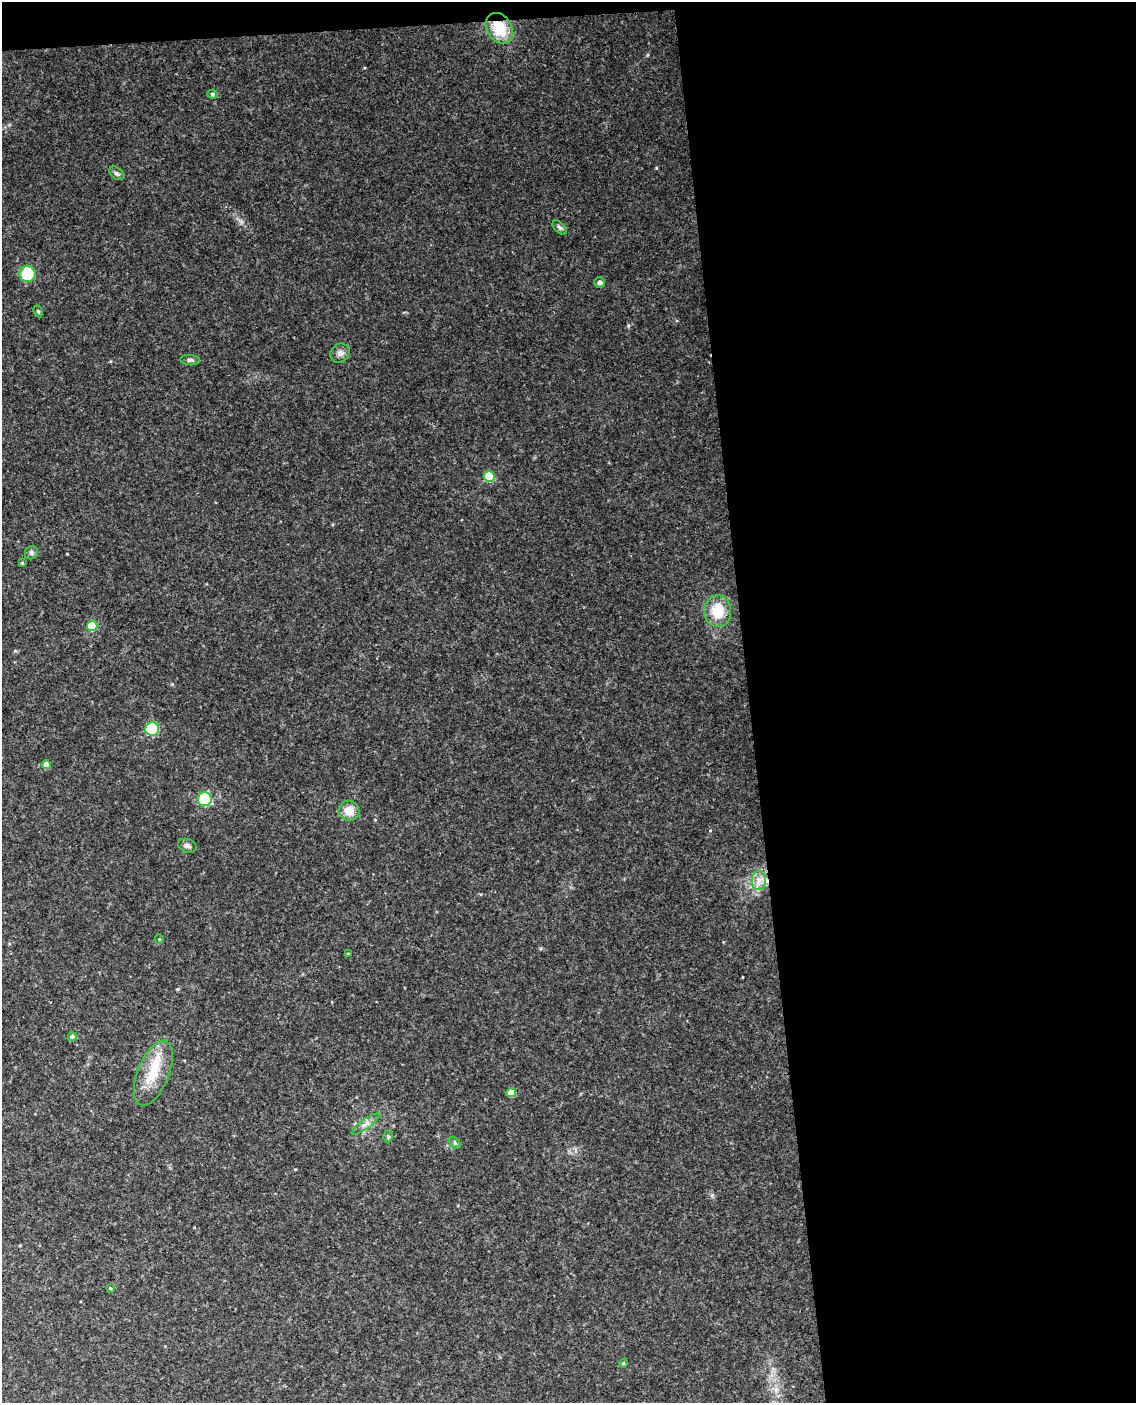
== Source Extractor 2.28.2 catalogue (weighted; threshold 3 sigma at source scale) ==
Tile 4 of 4 x 3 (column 4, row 1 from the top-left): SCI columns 3463-4596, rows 3043-4443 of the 4653 x 4581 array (HDU 1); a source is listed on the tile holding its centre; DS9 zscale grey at full resolution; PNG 1138 x 1405 px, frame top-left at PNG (2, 2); each listed source drawn as its Kron ellipse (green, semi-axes under 4 px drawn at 4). Shown black and unused: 35% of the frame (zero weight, under 3 of 4 exposures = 6% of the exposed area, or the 3 px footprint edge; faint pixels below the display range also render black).
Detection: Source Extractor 2.28.2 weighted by HDU 2 'WHT'; one run over the whole footprint, this tile lists its part. Background 0.0683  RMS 0.0062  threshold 0.0279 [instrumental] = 3 sigma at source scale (4.5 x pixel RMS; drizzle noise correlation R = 1.50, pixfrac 1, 0.05/0.05 arcsec/px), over >= 5 px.
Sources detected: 31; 1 cosmic-ray / hot-pixel residue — neither listed nor drawn; the other 30 listed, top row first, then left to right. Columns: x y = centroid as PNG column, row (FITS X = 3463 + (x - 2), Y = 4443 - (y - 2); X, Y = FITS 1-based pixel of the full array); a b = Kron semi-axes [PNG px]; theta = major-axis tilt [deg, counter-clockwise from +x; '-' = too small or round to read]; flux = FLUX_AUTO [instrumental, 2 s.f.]
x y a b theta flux
499 28 16 12 -56 18
212 94 5 4 - 1.1
116 173 8 5 -38 1.5
560 228 8 5 -44 1.4
27 274 8 8 - 24
599 282 5 5 - 1.5
38 311 6 4 -62 0.88
340 353 10 9 - 2.9
190 360 10 5 -3 1.4
489 477 5 5 - 33
31 553 7 6 - 1.3
22 563 4 3 - 0.71
718 611 16 13 -84 15
92 626 5 5 - 30
152 729 7 7 - 35
46 765 4 4 - 6.4
205 799 7 7 - 41
349 811 10 10 - 7.5
187 846 9 6 -22 1.8
759 881 9 7 89 4
159 939 5 4 - 0.76
348 954 3 3 - 0.52
72 1037 4 4 - 2.7
153 1073 34 15 68 19
511 1093 5 4 - 13
365 1124 17 5 36 3.1
388 1137 6 5 - 0.96
455 1143 7 4 -45 1.1
110 1288 4 3 - 0.58
623 1363 4 4 - 0.75
Overlapping masked pixels (flux is a lower limit): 1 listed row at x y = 499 28